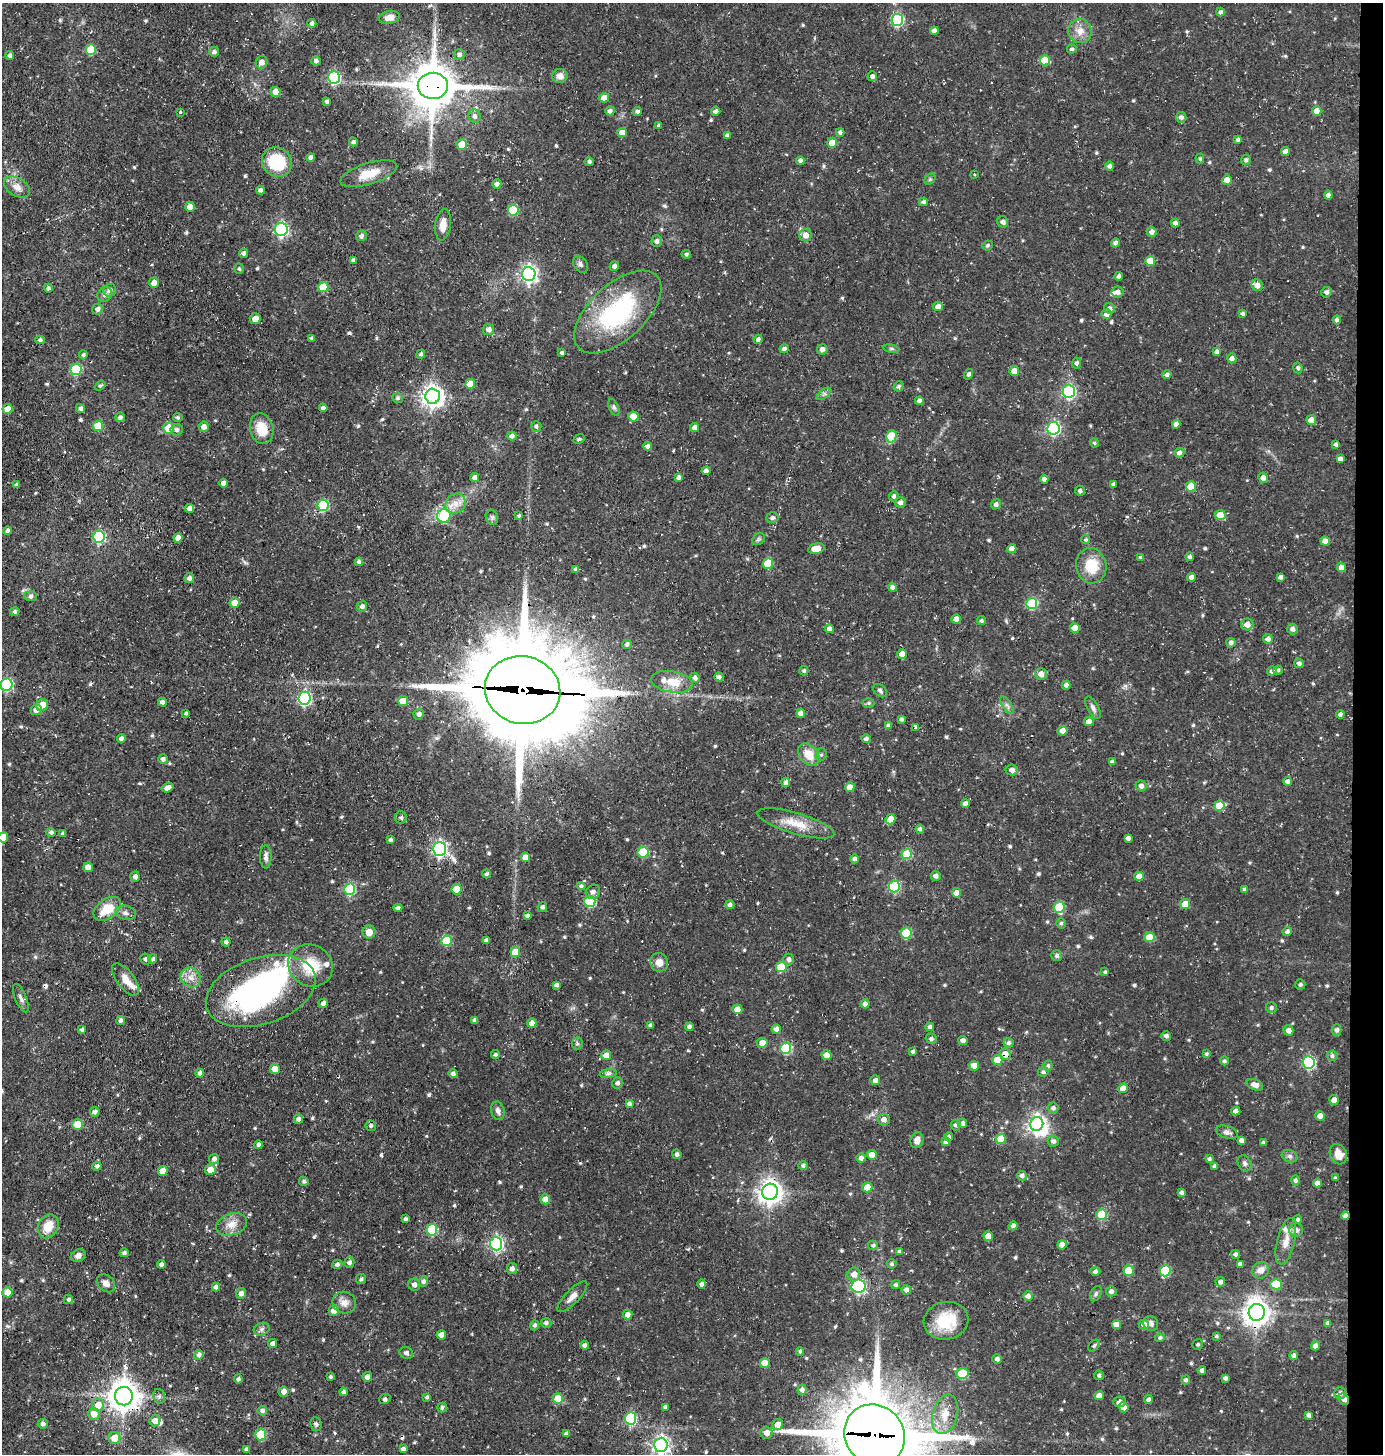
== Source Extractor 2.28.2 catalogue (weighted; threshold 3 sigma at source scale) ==
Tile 6 of 3 x 3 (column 3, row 2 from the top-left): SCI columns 2901-4281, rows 1452-2903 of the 4385 x 4355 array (HDU 1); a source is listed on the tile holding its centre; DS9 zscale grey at full resolution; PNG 1385 x 1456 px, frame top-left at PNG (2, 3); each listed source drawn as its Kron ellipse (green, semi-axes under 4 px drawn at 4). Shown black and unused: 2% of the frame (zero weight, under 3 of 4 exposures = <1% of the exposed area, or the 3 px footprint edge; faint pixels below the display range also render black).
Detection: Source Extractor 2.28.2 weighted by HDU 2 'WHT'; one run over the whole footprint, this tile lists its part. Background 0.0696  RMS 0.0056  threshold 0.0251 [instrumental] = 3 sigma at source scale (4.5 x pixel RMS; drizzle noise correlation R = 1.50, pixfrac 1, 0.05/0.05 arcsec/px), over >= 5 px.
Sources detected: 653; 2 inside a brighter object's white glare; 6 cosmic-ray / hot-pixel residue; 1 long thin detection or spike segment (spike, bleed or trail) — neither listed nor drawn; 9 inside a brighter listed object's ellipse — not listed separately; of the other 635, all 500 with FLUX_AUTO >= 0.915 (the completeness limit of this list) listed and drawn (135 fainter detections not listed), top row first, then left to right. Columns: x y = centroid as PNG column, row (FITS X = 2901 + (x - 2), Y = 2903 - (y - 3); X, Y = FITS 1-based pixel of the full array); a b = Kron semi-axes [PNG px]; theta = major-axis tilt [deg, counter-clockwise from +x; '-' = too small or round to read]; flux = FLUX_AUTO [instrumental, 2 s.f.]
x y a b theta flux
1220 12 4 4 - 1.6
389 17 10 6 12 3.9
897 20 6 6 - 60
312 23 4 4 - 1.8
934 31 4 4 - 2.6
1080 31 12 11 - 5.5
1072 49 5 4 - 1.4
91 50 5 5 - 17
214 52 5 4 - 1.7
459 54 5 5 - 2
10 55 4 4 - 1.7
1045 60 5 5 - 13
316 61 4 4 - 1.9
262 62 6 5 - 2.4
560 76 7 7 - 3.2
872 76 5 4 - 1.6
334 77 6 6 - 64
433 86 15 13 -2 2200
276 92 5 5 - 4.9
604 98 5 4 - 5.8
327 101 4 4 - 1.5
610 111 5 4 - 1.8
637 111 4 4 - 1.3
716 111 4 4 - 2.2
1317 111 5 4 - 6.6
180 112 3 3 - 1.2
475 116 7 6 - 2.1
1181 117 5 5 - 2.1
659 125 4 4 - 1.1
622 132 5 4 - 4.9
840 132 4 4 - 1.5
727 136 4 4 - 1.6
1238 140 4 4 - 1.8
353 142 4 4 - 1.6
832 143 5 5 - 7
462 144 5 5 - 7.5
1285 152 4 4 - 3.5
311 158 4 4 - 1.9
1200 159 5 4 - 1.2
1246 160 5 5 - 1.4
800 161 4 4 - 1.9
277 162 15 14 - 25
589 162 4 4 - 1.3
1110 166 5 4 - 1.8
369 174 30 10 17 11
974 174 3 2 - 1.1
930 179 6 4 45 0.93
1227 180 5 5 - 4.7
497 184 5 4 - 2.1
17 187 14 9 -31 4.5
260 190 4 4 - 1.6
1328 195 4 4 - 2.2
923 202 4 4 - 1.2
190 207 5 4 - 5.5
513 210 5 5 - 28
1003 222 6 5 - 1.9
1175 223 4 4 - 2.3
443 225 16 8 83 5.3
281 229 6 6 - 100
1152 232 5 4 - 2.2
806 235 6 6 - 4.2
361 236 5 5 - 1.6
657 241 6 5 - 1.6
1115 243 4 4 - 1.7
988 245 5 4 - 1.1
244 253 5 4 - 1.6
686 254 4 4 - 1.2
354 260 4 3 - 1.9
1150 261 5 5 - 9.4
581 264 9 6 -57 1.6
614 266 5 4 - 1.9
239 269 5 4 - 1.1
529 274 7 6 - 190
1119 276 4 4 - 1.6
154 283 5 5 - 3.9
1257 285 6 5 - 3.5
323 287 5 5 - 17
48 288 4 4 - 1.2
110 290 6 6 - 2.2
1118 292 6 5 - 2.4
1326 292 5 5 - 2
105 294 8 7 - 1.9
938 306 5 4 - 2.5
1109 308 5 5 - 1.7
97 309 5 5 - 2.4
618 312 53 27 42 70
1106 314 5 4 - 2.3
1243 314 4 4 - 1.4
255 319 5 5 - 5
1337 320 4 4 - 1.6
489 330 6 5 - 2.6
312 338 4 3 - 1.4
758 339 4 4 - 1.8
40 340 4 4 - 1.4
784 349 4 4 - 1.9
822 349 5 5 - 2.6
891 349 8 4 -8 1
1217 352 4 4 - 2
562 353 4 3 - 0.96
421 354 4 4 - 1.3
83 355 4 4 - 0.99
1232 358 5 4 - 2.4
1076 363 5 4 - 1.5
1298 368 5 4 - 1.5
76 369 5 5 - 32
1014 371 5 5 - 5.6
969 374 5 4 - 1.1
1167 375 5 4 - 1.6
470 384 5 5 - 9
100 386 6 4 36 1.1
899 386 5 5 - 1.1
1069 391 6 6 - 90
824 394 8 4 37 1.3
433 396 7 7 - 370
398 398 5 5 - 1.1
919 401 4 4 - 2.4
614 407 9 4 -65 1.1
323 408 4 4 - 1.7
8 409 5 5 - 6.6
80 409 4 4 - 1.6
633 416 5 5 - 8.2
120 417 5 4 - 1.2
178 417 5 4 - 1
1311 420 5 5 - 4.9
1176 424 4 4 - 2.7
98 426 5 5 - 15
536 426 5 5 - 1.6
204 427 5 5 - 2.9
695 427 4 4 - 2.5
169 428 5 5 - 13
1053 428 6 6 - 83
262 429 16 11 -74 12
177 430 6 6 - 1.7
512 436 4 4 - 2.3
891 436 6 5 - 20
579 439 6 4 26 1
1094 443 5 4 - 0.95
1336 444 4 3 - 1.4
648 446 4 4 - 2
1179 453 5 5 - 2
1340 459 4 4 - 2.5
706 471 4 4 - 2
679 477 4 4 - 1.7
475 478 4 4 - 2.9
1263 478 5 4 - 3.3
1044 479 4 4 - 2.6
223 483 4 4 - 3.3
1113 484 4 3 - 1.3
16 485 4 3 - 1.3
1191 486 5 5 - 13
1080 491 5 5 - 1.3
894 496 5 4 - 1.3
900 502 5 5 - 2.2
456 504 10 9 - 4.9
996 504 5 5 - 1.9
323 505 6 5 - 40
189 508 5 4 - 1.8
1220 515 5 5 - 7.5
444 516 7 6 - 24
519 516 4 4 - 0.94
492 517 8 6 -69 1.4
772 518 6 5 - 1.7
7 531 4 4 - 1.9
99 537 6 6 - 57
178 538 5 4 - 4.4
758 539 7 5 34 0.97
1086 540 4 4 - 0.94
1325 541 4 4 - 4.7
816 549 8 5 12 7.1
1012 549 4 4 - 3.5
1141 557 4 3 - 1.4
1190 557 4 4 - 1.4
359 562 4 4 - 1.6
768 563 5 5 - 18
1091 566 18 15 -79 15
1341 568 4 4 - 4.2
576 569 4 4 - 1.6
1191 577 4 4 - 2.6
1280 577 4 4 - 1.7
189 578 5 5 - 2.2
892 587 4 4 - 1.9
31 596 6 5 - 1.4
235 603 5 5 - 6.6
1032 603 5 5 - 37
362 606 5 5 - 1.8
15 612 4 4 - 1.2
956 619 4 4 - 4.2
981 621 4 4 - 0.97
1247 624 6 6 - 4.2
1075 628 5 5 - 7.7
829 629 4 4 - 2.7
1292 629 6 5 - 2.1
1268 639 5 5 - 2.4
1231 643 4 4 - 1.9
627 644 5 4 - 1.4
902 654 5 5 - 4.6
1299 663 5 4 - 1.7
1278 670 4 4 - 1
804 671 5 4 - 1.1
1272 671 5 4 - 1.9
1041 674 6 6 - 3.5
719 677 4 4 - 1.8
695 678 5 5 - 2.1
672 682 21 10 -10 10
6 685 6 6 - 50
1066 685 4 4 - 1.9
522 690 38 33 -15 10000
880 691 8 5 -42 1.3
304 698 6 6 - 90
403 701 5 5 - 10
162 702 4 4 - 2.1
869 703 6 5 - 0.96
42 705 6 5 - 5.5
1007 705 10 4 -56 1.5
1093 708 12 5 -62 2
36 710 5 5 - 3.5
186 713 3 3 - 1
801 713 4 4 - 4.5
419 714 5 5 - 1.9
1340 714 4 4 - 2
901 719 4 3 - 1.3
1089 721 5 4 - 4.5
888 726 4 4 - 1.5
915 727 4 3 - 6.6
1062 731 5 4 - 3.3
121 738 4 4 - 1.7
866 739 4 4 - 1.2
809 754 12 9 -49 9.2
821 755 6 5 - 1.2
163 759 5 5 - 1.7
1112 762 4 4 - 1.7
1012 770 6 5 - 2.2
1287 781 4 4 - 1.8
786 783 5 4 - 1.9
1141 786 5 5 - 2.4
850 787 5 5 - 4.4
167 788 6 4 16 3.4
965 804 4 4 - 3.2
1219 806 5 5 - 13
401 818 6 6 - 1.3
891 819 5 5 - 5
796 823 40 10 -16 12
920 829 4 4 - 1.6
51 832 5 4 - 1.4
63 834 4 3 - 1.4
3 837 5 5 - 11
1128 838 4 4 - 2
391 840 4 3 - 1.4
439 849 7 6 - 140
643 852 5 5 - 22
907 854 5 5 - 22
266 857 11 5 -88 2.1
525 857 5 4 - 5.2
855 859 4 4 - 1.8
88 867 5 4 - 4.4
486 874 4 4 - 1.2
936 876 5 4 - 2.2
1139 876 5 4 - 5
135 877 5 5 - 2.1
581 886 4 4 - 1.3
894 886 6 5 - 49
350 889 6 5 - 37
457 889 5 5 - 11
1244 889 4 4 - 1.2
593 892 8 6 45 2.1
956 893 4 4 - 4.5
590 901 5 5 - 42
1185 904 5 5 - 9
730 905 4 4 - 1.7
542 907 5 4 - 1.3
1059 907 6 5 - 26
398 908 4 4 - 1.3
107 909 15 9 36 13
125 913 11 7 -13 2.4
527 916 4 3 - 1.3
1061 923 5 5 - 1.1
369 932 6 6 - 5.8
1287 932 5 4 - 1.8
906 933 5 5 - 25
1149 937 5 5 - 9.9
487 940 4 4 - 2.2
447 941 5 5 - 23
226 942 4 4 - 1.6
515 952 5 5 - 12
1057 956 5 5 - 1.4
145 959 5 5 - 1.2
153 959 5 4 - 1.6
789 959 6 5 - 2
659 962 9 9 - 4.9
310 965 23 20 -29 19
781 967 5 5 - 18
1105 972 4 4 - 0.98
191 977 10 9 - 4.3
125 979 19 8 -53 7
1300 984 5 5 - 1.1
556 985 3 3 - 1.5
261 991 57 33 18 150
21 998 15 5 -67 2.1
323 1003 5 4 - 2.2
865 1004 4 4 - 2.2
1271 1008 5 5 - 1.4
737 1009 5 5 - 5.5
121 1020 4 4 - 1.8
475 1021 4 4 - 2.3
532 1023 4 4 - 4.6
651 1025 4 3 - 1.6
689 1027 4 4 - 1.7
930 1027 4 4 - 1.8
776 1029 4 4 - 2.2
82 1030 4 4 - 1.6
1288 1030 5 5 - 3.2
1337 1030 5 5 - 1.8
1166 1036 5 4 - 1.7
931 1039 5 5 - 1.5
963 1041 5 4 - 2.4
577 1043 6 5 - 1
762 1043 5 5 - 5
1008 1043 5 5 - 1.5
786 1048 5 5 - 33
913 1052 3 3 - 1.1
1005 1054 6 5 - 5.1
1206 1054 4 4 - 0.97
495 1055 4 4 - 1.1
606 1055 5 5 - 4.6
827 1055 5 5 - 6.1
1332 1056 5 5 - 1.4
997 1060 5 5 - 11
1224 1061 4 4 - 1.2
1309 1062 6 6 - 68
974 1066 5 5 - 7
1048 1066 5 4 - 1.2
275 1069 5 5 - 4.7
1043 1072 5 4 - 1.3
200 1073 4 4 - 2.4
608 1073 8 4 8 1.4
453 1074 4 4 - 1.9
875 1080 5 5 - 2
618 1083 6 5 - 1.8
1255 1085 8 5 -23 3.7
1123 1088 5 4 - 6
1334 1100 5 4 - 3.3
629 1104 4 4 - 1.9
1053 1108 5 5 - 1.8
498 1111 9 6 -73 2.6
1236 1111 4 4 - 3.1
95 1112 5 5 - 1.8
1320 1116 5 4 - 3.7
298 1119 5 4 - 2.2
884 1120 6 5 - 2.8
962 1123 5 4 - 1.9
77 1124 5 5 - 14
1037 1124 7 6 - 230
956 1125 5 5 - 1.6
371 1126 5 5 - 1.3
1227 1132 11 6 -17 2.1
949 1137 4 4 - 1.7
1001 1139 5 5 - 10
917 1140 8 6 73 3.6
1241 1140 4 4 - 2.2
1053 1141 5 5 - 1.8
946 1142 4 4 - 1.9
1263 1142 4 3 - 1.1
259 1145 4 4 - 2
677 1154 5 4 - 1.5
1338 1154 10 8 -63 5.9
872 1155 5 5 - 5
1290 1156 8 6 -20 1.6
861 1158 4 4 - 2.2
214 1159 5 5 - 2
1209 1159 4 4 - 1.5
1244 1163 8 6 -59 1.7
97 1166 5 4 - 1.7
803 1166 5 4 - 1.2
1215 1166 4 4 - 2.3
210 1170 5 5 - 5.6
163 1171 5 5 - 7.1
1022 1176 5 5 - 1.8
1335 1178 4 4 - 0.97
1295 1180 5 4 - 1.6
304 1181 5 4 - 1.2
1317 1183 4 4 - 3.4
867 1187 5 5 - 8.6
770 1192 8 8 - 450
1182 1193 4 4 - 1.5
545 1199 5 5 - 5.7
1102 1214 5 5 - 25
1345 1216 4 4 - 2.6
406 1219 4 3 - 1.4
1298 1219 4 4 - 1
232 1224 16 10 18 6.1
48 1226 12 10 62 8.9
1013 1226 4 4 - 2.1
432 1230 5 5 - 31
1296 1230 7 7 - 2.7
988 1236 5 5 - 6.8
1286 1241 24 9 76 6.4
496 1244 6 6 - 100
873 1245 5 4 - 1.1
1062 1245 5 4 - 4.9
900 1252 4 4 - 1.6
124 1253 4 4 - 1.2
1235 1254 4 4 - 1.6
78 1256 7 6 - 2.8
349 1263 5 5 - 1.8
161 1264 4 4 - 1.9
337 1264 5 4 - 1.6
891 1264 5 4 - 1.2
1240 1264 4 4 - 2.1
512 1269 5 5 - 2.5
1261 1270 8 8 - 4.5
1095 1271 5 4 - 1.5
1128 1271 5 5 - 17
1165 1271 6 5 - 26
854 1274 7 6 - 4
361 1279 5 5 - 0.92
423 1281 5 4 - 1.6
1220 1282 5 5 - 1.8
106 1283 10 7 -42 3.1
702 1284 5 4 - 1.7
1276 1284 6 5 - 19
414 1285 6 5 - 2.1
896 1285 4 4 - 1.3
859 1286 7 6 - 79
216 1287 4 4 - 1.9
906 1290 4 4 - 2.3
1111 1291 5 5 - 1.9
7 1292 5 5 - 6.3
241 1293 5 5 - 2.5
1096 1294 8 5 63 1.2
1028 1296 5 4 - 2.6
572 1297 20 7 46 4
68 1299 4 4 - 1.3
344 1303 12 11 - 4.1
334 1310 5 5 - 3.8
1257 1312 8 8 - 570
628 1315 5 4 - 3.2
946 1321 22 19 11 20
546 1323 5 5 - 1.6
1151 1323 8 7 - 2.6
1328 1323 4 4 - 1.6
1144 1324 5 5 - 2.8
534 1325 5 4 - 1.4
1117 1325 4 4 - 5.2
262 1329 8 6 19 1.6
441 1335 4 4 - 4.1
1216 1336 4 3 - 0.97
1160 1338 5 4 - 1.3
273 1344 4 4 - 2.3
1198 1344 5 5 - 1.1
585 1345 4 4 - 1.8
1094 1346 7 4 48 0.92
1315 1346 4 4 - 2.8
800 1351 4 4 - 1.1
406 1353 7 5 -27 1.4
199 1355 5 4 - 1.9
1294 1355 4 4 - 2.2
997 1359 5 5 - 1.6
765 1363 5 5 - 7.4
1202 1370 4 4 - 2
962 1373 6 5 - 20
1099 1375 5 4 - 1.2
331 1377 3 3 - 0.94
367 1377 5 4 - 2.9
1225 1378 4 4 - 1.6
238 1379 4 4 - 1.3
1186 1380 4 4 - 1.5
802 1390 5 4 - 2.3
284 1392 5 5 - 3.2
343 1392 4 4 - 1.6
1340 1393 6 6 - 2.1
124 1396 9 9 - 900
159 1396 8 6 -76 1.6
1099 1396 5 4 - 4.3
427 1397 4 3 - 1.1
385 1399 6 5 - 1.1
558 1399 5 5 - 13
1344 1399 6 5 - 2.8
1148 1400 4 4 - 1.9
1120 1402 6 5 - 2.3
98 1405 6 6 - 6.3
665 1407 4 4 - 1.6
1124 1407 5 4 - 4.5
442 1408 5 4 - 1.2
262 1411 5 5 - 1.6
94 1414 6 6 - 6.1
945 1414 20 12 74 11
1309 1415 4 4 - 1.8
630 1418 6 6 - 49
155 1421 5 5 - 3.5
43 1424 5 5 - 2
316 1424 7 5 -82 1.3
778 1424 5 5 - 5.3
766 1433 6 6 - 3.9
566 1434 4 4 - 1.9
261 1435 5 5 - 23
875 1435 31 29 -46 6100
114 1438 6 5 - 7.2
661 1445 7 6 - 210
247 1449 4 4 - 2.3
403 1449 4 4 - 1.8
Overlapping masked pixels (flux is a lower limit): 10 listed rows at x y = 433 86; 706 471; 522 690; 261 991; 1005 1054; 1345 1216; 1257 1312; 124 1396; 1344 1399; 875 1435
Isophote crosses this tile's border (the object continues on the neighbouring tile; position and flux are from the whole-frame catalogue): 4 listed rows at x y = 6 685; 3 837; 875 1435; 661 1445